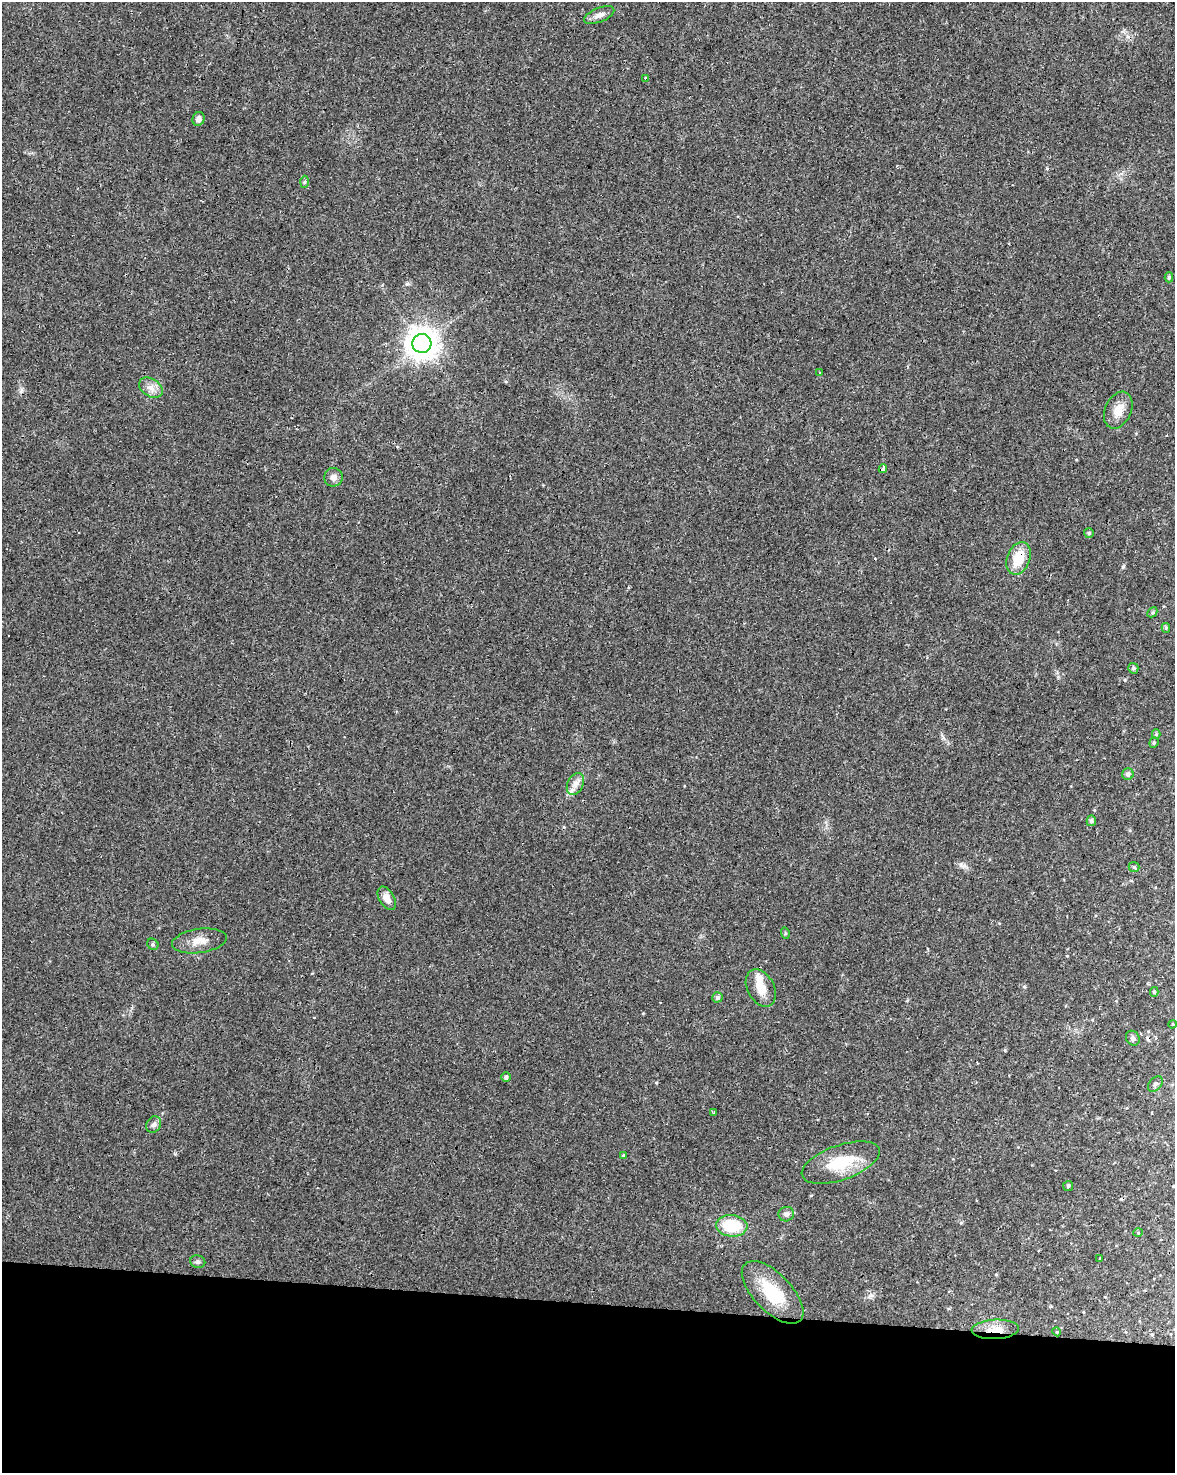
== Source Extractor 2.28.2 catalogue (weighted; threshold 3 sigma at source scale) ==
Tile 10 of 4 x 3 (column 2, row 3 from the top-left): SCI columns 1178-2350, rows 282-1752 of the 4696 x 4918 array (HDU 1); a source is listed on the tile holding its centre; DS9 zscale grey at full resolution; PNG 1177 x 1475 px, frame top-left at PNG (2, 2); each listed source drawn as its Kron ellipse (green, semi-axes under 4 px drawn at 4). Shown black and unused: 12% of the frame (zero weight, under 3 of 4 exposures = <1% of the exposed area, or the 3 px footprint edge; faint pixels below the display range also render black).
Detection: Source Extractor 2.28.2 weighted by HDU 2 'WHT'; one run over the whole footprint, this tile lists its part. Background 0.0248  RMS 0.0034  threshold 0.0151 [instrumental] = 3 sigma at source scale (4.5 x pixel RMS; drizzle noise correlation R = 1.50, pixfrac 1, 0.0396/0.0396 arcsec/px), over >= 5 px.
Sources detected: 57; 1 inside a brighter object's white glare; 9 cosmic-ray / hot-pixel residue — neither listed nor drawn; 1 inside a brighter listed object's ellipse — not listed separately; the other 46 listed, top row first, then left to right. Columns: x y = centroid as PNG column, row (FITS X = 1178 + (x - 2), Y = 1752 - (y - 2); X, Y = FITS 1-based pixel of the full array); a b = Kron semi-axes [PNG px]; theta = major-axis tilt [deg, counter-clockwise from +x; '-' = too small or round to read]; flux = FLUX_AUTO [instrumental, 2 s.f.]
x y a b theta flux
599 15 16 7 21 2
645 78 4 3 - 0.92
198 119 7 6 - 1.7
304 182 6 4 88 0.45
1169 277 5 4 - 0.46
422 343 9 9 - 500
819 372 3 2 - 0.39
151 388 13 8 -33 2.4
1118 410 19 13 66 4.3
883 468 4 3 - 6.7
334 477 9 9 - 1.6
1089 533 5 5 - 0.61
1019 558 17 11 68 8.1
1152 612 5 3 - 0.42
1166 628 5 4 - 0.55
1133 668 5 5 - 0.7
1156 734 5 4 - 0.51
1154 743 5 4 - 0.46
1128 774 6 5 - 1.1
575 784 12 8 64 2
1091 821 5 4 - 0.81
1134 867 5 5 - 0.54
387 898 13 7 -59 2.6
785 933 6 3 -73 0.36
199 941 27 12 8 4.4
153 944 6 5 - 0.53
761 988 20 13 -60 4.9
1154 992 5 4 - 0.47
717 997 5 5 - 0.85
1172 1024 4 3 - 0.22
1133 1038 8 6 -56 0.87
506 1077 5 4 - 0.94
1155 1084 9 6 51 0.81
714 1112 3 3 - 0.98
154 1125 8 7 - 1.1
624 1155 4 4 - 0.42
841 1163 41 17 19 13
1068 1186 5 5 - 0.52
786 1214 8 7 - 1.1
732 1226 15 10 -5 14
1138 1233 5 3 - 0.3
1100 1258 4 3 - 0.23
198 1262 7 6 - 0.81
773 1292 39 19 -46 15
995 1329 23 9 3 4.8
1057 1332 4 3 - 0.3
Overlapping masked pixels (flux is a lower limit): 3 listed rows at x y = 883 468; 1019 558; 995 1329
Unlisted compact peaks at least as high as the median listed source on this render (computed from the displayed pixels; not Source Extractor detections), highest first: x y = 407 284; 961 865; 1123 567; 175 1154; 1125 680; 1047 168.